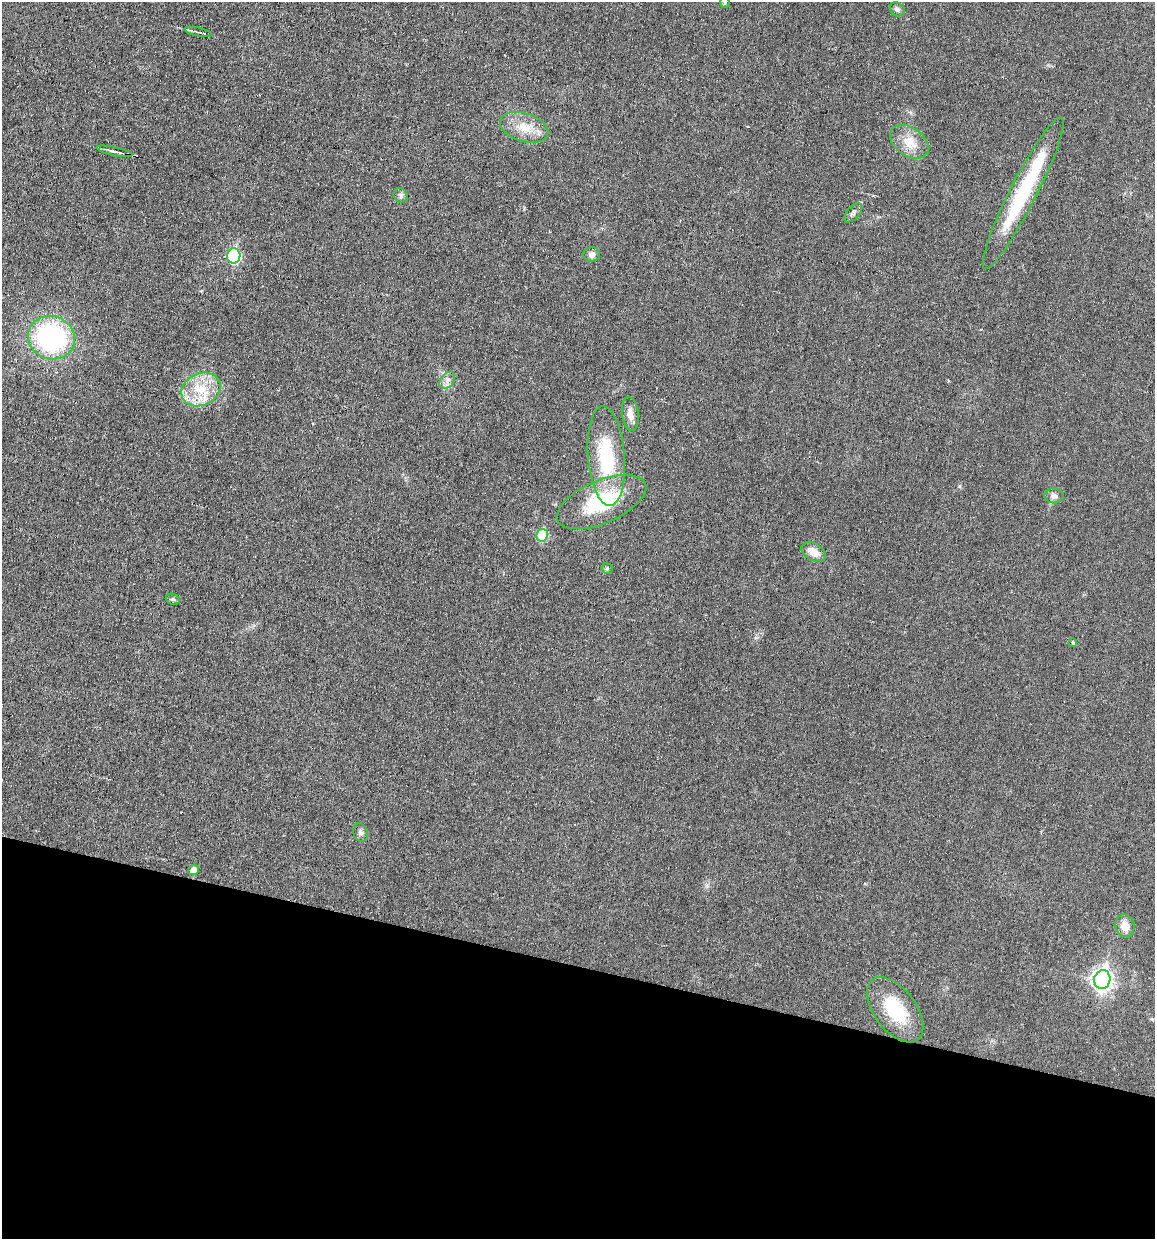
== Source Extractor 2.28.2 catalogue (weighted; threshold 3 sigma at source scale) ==
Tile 15 of 4 x 4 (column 3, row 4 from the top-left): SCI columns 2424-3576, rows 2-1238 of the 4970 x 4950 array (HDU 1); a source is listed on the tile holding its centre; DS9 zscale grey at full resolution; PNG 1157 x 1241 px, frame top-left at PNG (2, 2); each listed source drawn as its Kron ellipse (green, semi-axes under 4 px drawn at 4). Shown black and unused: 22% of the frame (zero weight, under 3 of 6 exposures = <1% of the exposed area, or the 3 px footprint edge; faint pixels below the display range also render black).
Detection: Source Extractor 2.28.2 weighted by HDU 2 'WHT'; one run over the whole footprint, this tile lists its part. Background 0.0336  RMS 0.004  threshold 0.0165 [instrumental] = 3 sigma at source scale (4.09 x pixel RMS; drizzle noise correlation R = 1.36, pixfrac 0.8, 0.05/0.05 arcsec/px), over >= 5 px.
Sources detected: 29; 1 inside a brighter listed object's ellipse — not listed separately; the other 28 listed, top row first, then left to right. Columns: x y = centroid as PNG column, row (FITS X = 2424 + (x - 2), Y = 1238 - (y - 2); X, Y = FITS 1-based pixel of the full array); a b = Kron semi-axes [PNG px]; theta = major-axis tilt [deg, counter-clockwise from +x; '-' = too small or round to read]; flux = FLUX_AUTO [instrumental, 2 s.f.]
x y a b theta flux
725 3 5 4 - 0.54
897 9 8 6 -38 1.2
198 32 14 3 -12 1.1
524 127 25 14 -18 7.8
909 142 21 14 -34 6.5
114 151 18 4 -12 1.5
1023 193 85 13 63 33
401 195 7 6 - 1.1
853 213 11 6 49 1.2
591 255 8 7 - 1.6
234 256 7 6 - 41
51 338 24 21 -21 58
447 380 10 6 52 1.6
201 389 20 16 25 11
630 414 17 8 -83 3.4
606 456 50 18 -86 28
1054 496 9 7 1 1.4
601 502 48 21 23 25
542 535 6 6 - 16
814 552 13 8 -31 4.9
607 568 5 5 - 0.57
173 599 7 5 -20 0.71
1072 642 3 3 - 0.72
361 832 9 7 -69 1.3
194 870 5 5 - 3.3
1125 926 11 9 -72 4.4
1102 980 9 8 - 170
895 1010 37 21 -53 19
Isophote crosses this tile's border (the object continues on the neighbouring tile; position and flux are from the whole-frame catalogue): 1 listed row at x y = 725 3
Unlisted compact peaks at least as high as the median listed source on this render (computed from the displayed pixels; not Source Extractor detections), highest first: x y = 959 486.